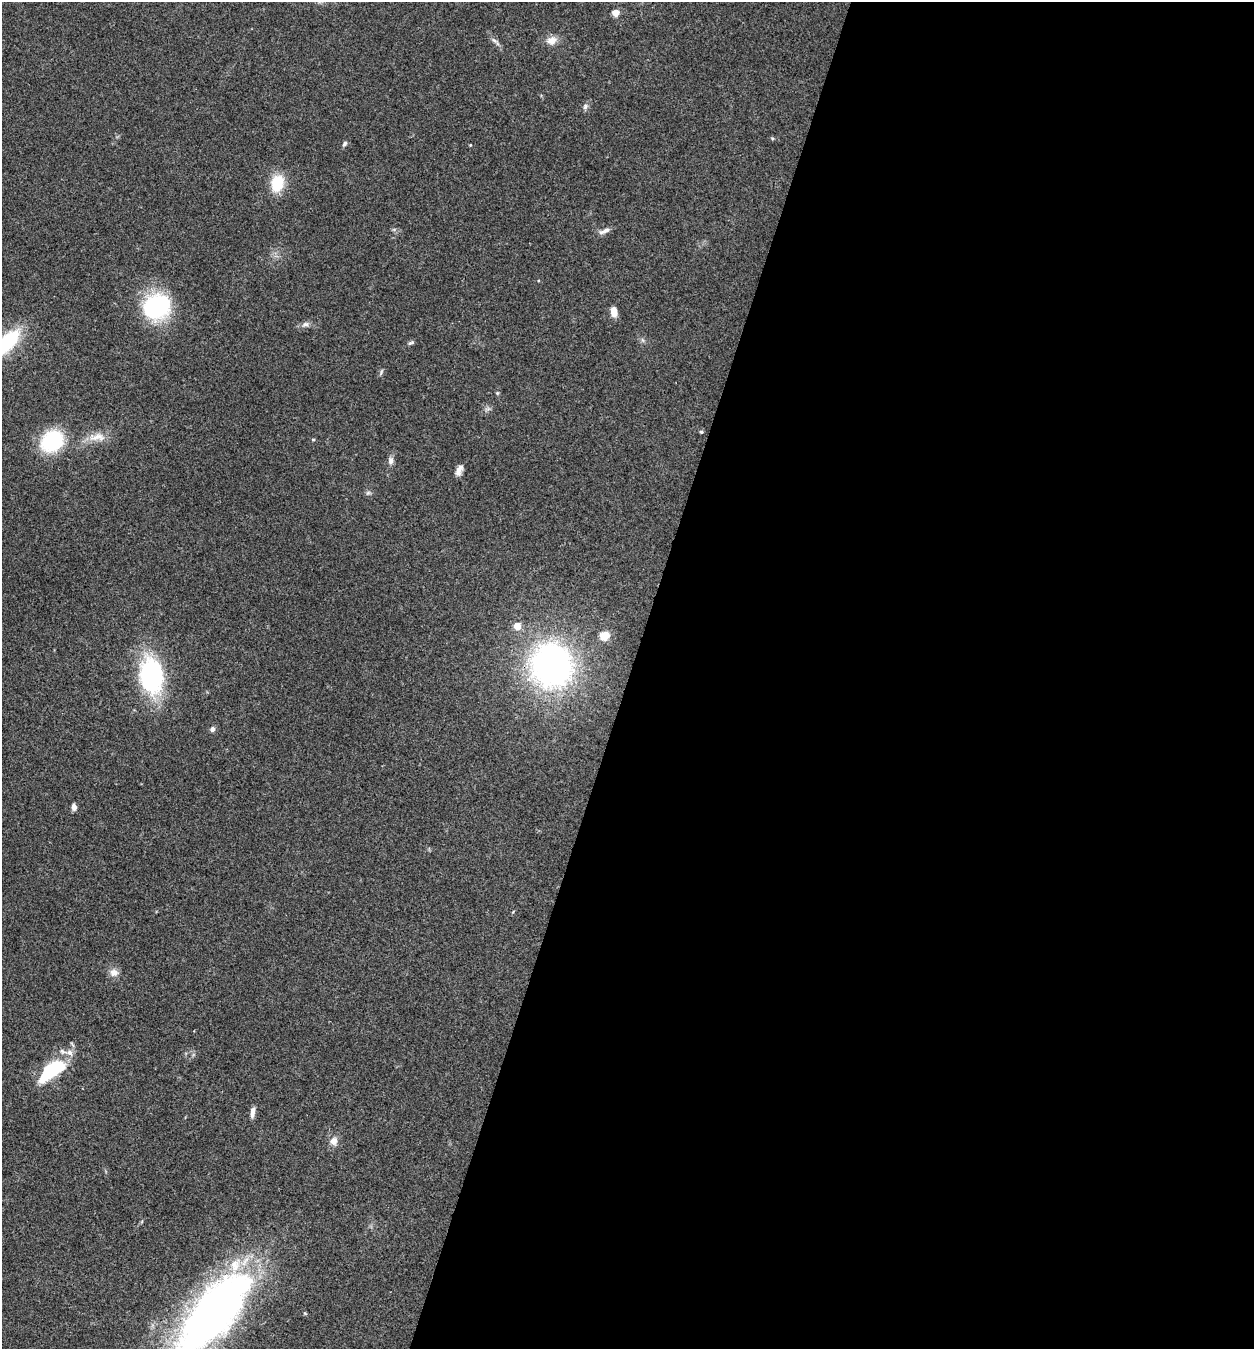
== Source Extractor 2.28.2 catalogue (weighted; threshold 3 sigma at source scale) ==
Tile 12 of 4 x 4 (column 4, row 3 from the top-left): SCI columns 4022-5273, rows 1349-2695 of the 5407 x 5394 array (HDU 1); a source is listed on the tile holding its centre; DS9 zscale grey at full resolution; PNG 1256 x 1351 px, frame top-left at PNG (2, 2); no overlay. Shown black and unused: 50% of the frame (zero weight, under 3 of 4 exposures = <1% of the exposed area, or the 3 px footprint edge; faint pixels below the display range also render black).
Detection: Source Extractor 2.28.2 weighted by HDU 2 'WHT'; one run over the whole footprint, this tile lists its part. Background 0.113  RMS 0.0062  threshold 0.0278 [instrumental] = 3 sigma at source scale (4.5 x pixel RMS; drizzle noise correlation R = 1.50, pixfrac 1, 0.05/0.05 arcsec/px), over >= 5 px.
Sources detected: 32; all 32 listed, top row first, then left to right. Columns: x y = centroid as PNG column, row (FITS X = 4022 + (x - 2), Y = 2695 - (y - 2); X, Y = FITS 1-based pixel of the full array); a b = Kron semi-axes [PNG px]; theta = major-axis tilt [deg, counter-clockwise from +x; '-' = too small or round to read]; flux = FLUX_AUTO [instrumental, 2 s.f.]
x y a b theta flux
615 13 5 4 - 13
494 40 8 4 -36 1.5
551 40 13 11 14 5.2
585 106 8 7 - 1.9
344 144 7 5 59 1.5
470 145 4 3 - 0.45
277 183 21 15 78 17
604 231 17 6 20 3
157 307 24 20 31 76
614 312 10 6 -80 5.8
305 324 11 6 20 2.5
6 343 34 15 43 49
411 343 10 4 29 1.2
497 393 5 4 - 0.71
701 432 5 4 - 0.82
97 437 27 11 4 9
52 441 24 19 39 42
391 461 10 7 85 2.7
459 470 12 6 66 3.9
368 493 7 4 19 1.1
517 626 7 7 - 5.9
605 635 5 5 - 26
552 666 35 32 -79 230
151 676 28 19 -86 96
212 729 6 5 - 2
74 807 9 5 -85 2.3
114 973 11 10 - 4.2
70 1053 9 7 -44 3.3
51 1070 27 12 36 49
252 1112 13 5 84 3
334 1141 9 9 - 4.5
211 1315 108 39 50 390
Overlapping masked pixels (flux is a lower limit): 1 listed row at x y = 211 1315
Isophote crosses this tile's border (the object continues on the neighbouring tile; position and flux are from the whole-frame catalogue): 2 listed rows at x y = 6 343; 211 1315